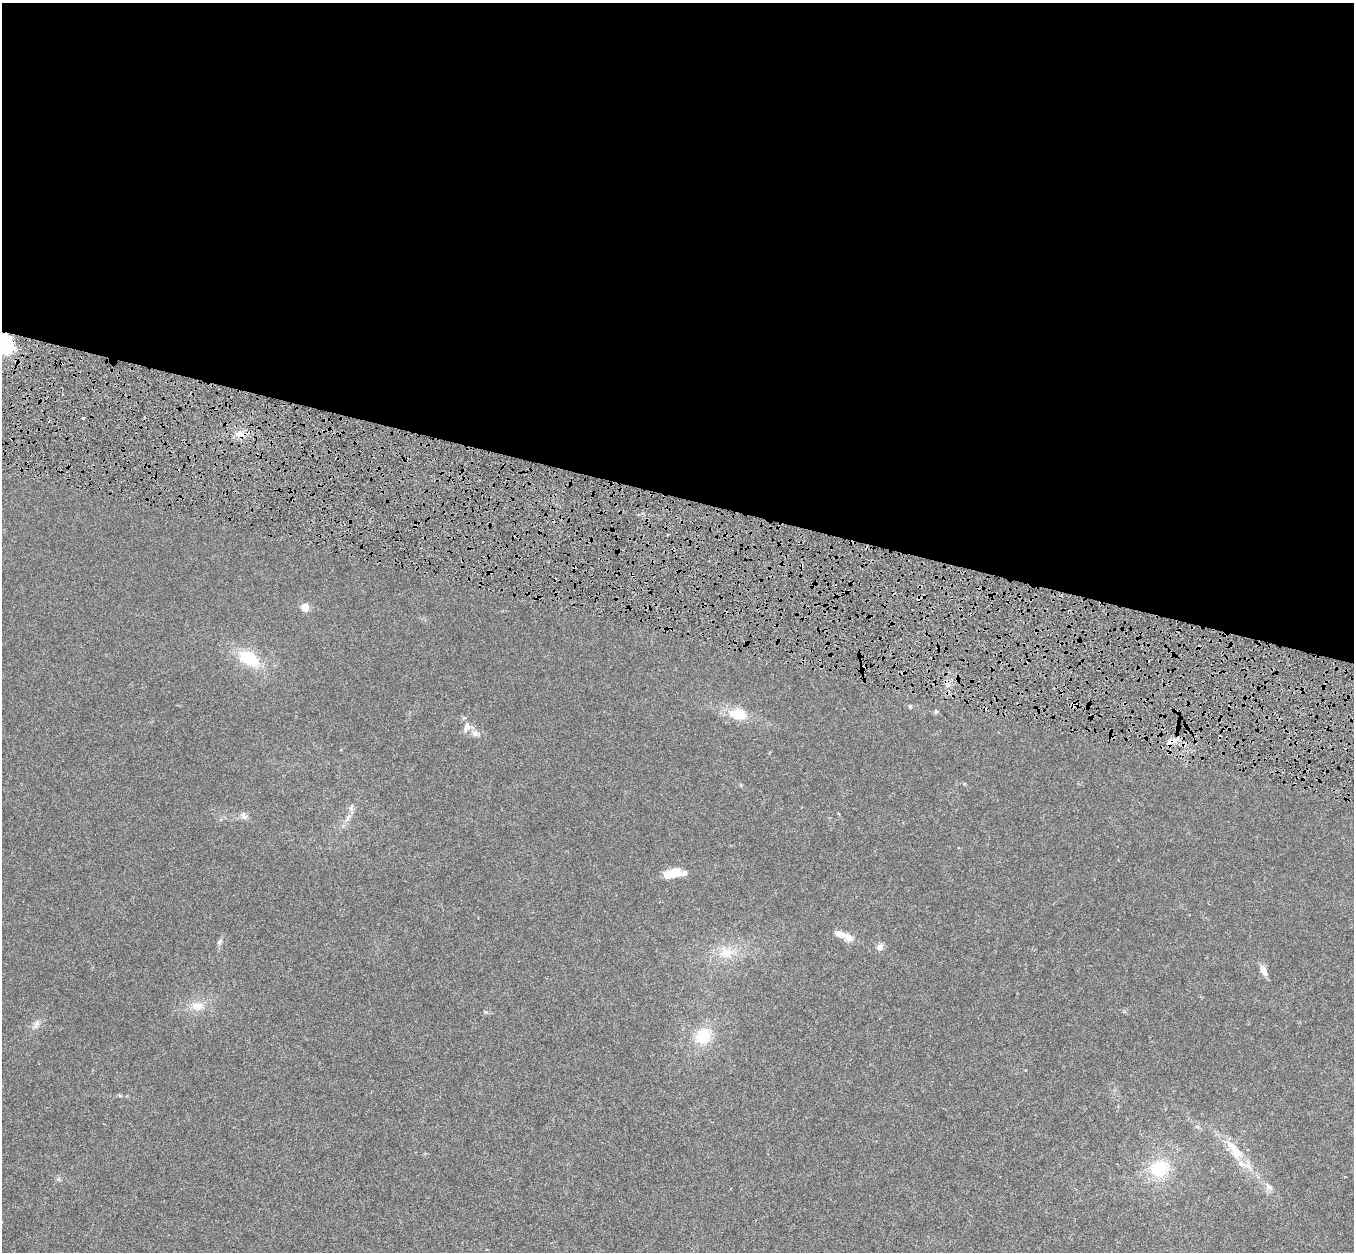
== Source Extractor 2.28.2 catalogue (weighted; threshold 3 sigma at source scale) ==
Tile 3 of 4 x 4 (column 3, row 1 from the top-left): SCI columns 2716-4067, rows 4079-5328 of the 5422 x 5593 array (HDU 1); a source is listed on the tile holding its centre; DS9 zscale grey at full resolution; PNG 1356 x 1254 px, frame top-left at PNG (2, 3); no overlay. Shown black and unused: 40% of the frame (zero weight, under 4 of 8 exposures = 1% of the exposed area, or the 3 px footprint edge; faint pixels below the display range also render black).
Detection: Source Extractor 2.28.2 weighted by HDU 2 'WHT'; one run over the whole footprint, this tile lists its part. Background 0.00445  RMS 9.8e-04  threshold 0.004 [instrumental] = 3 sigma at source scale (4.09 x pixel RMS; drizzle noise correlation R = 1.36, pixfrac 0.8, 0.0396/0.0396 arcsec/px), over >= 5 px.
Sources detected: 33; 1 inside a brighter object's white glare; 5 cosmic-ray / hot-pixel residue — not listed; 2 inside a brighter listed object's ellipse — not listed separately; the other 25 listed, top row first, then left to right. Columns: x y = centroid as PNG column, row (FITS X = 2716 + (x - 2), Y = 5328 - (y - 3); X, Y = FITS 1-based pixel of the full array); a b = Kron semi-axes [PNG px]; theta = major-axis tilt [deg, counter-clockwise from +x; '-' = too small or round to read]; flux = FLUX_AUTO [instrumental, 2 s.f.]
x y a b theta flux
7 345 13 8 -64 2.8
83 418 3 2 - 0.13
241 435 11 8 -28 0.69
574 567 5 3 - 0.085
305 607 5 5 - 2
249 658 27 15 -31 3.1
1074 705 5 4 - 0.59
910 706 5 4 - 0.11
936 712 6 5 - 0.13
738 714 17 9 -14 2.5
467 727 13 8 66 0.5
475 733 12 7 -13 0.44
244 816 11 6 -54 0.35
672 873 20 9 19 1.6
842 934 20 8 -14 0.72
219 942 9 5 50 0.2
880 947 7 6 - 0.49
726 952 19 13 13 1.5
1264 971 13 7 -66 0.58
197 1006 16 12 3 1.1
37 1024 11 6 75 0.33
703 1036 18 16 52 2.6
1234 1149 35 12 -57 2.2
1159 1169 23 19 18 3.4
1269 1186 12 7 -39 0.39
Overlapping masked pixels (flux is a lower limit): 4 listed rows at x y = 7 345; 241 435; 574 567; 1074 705